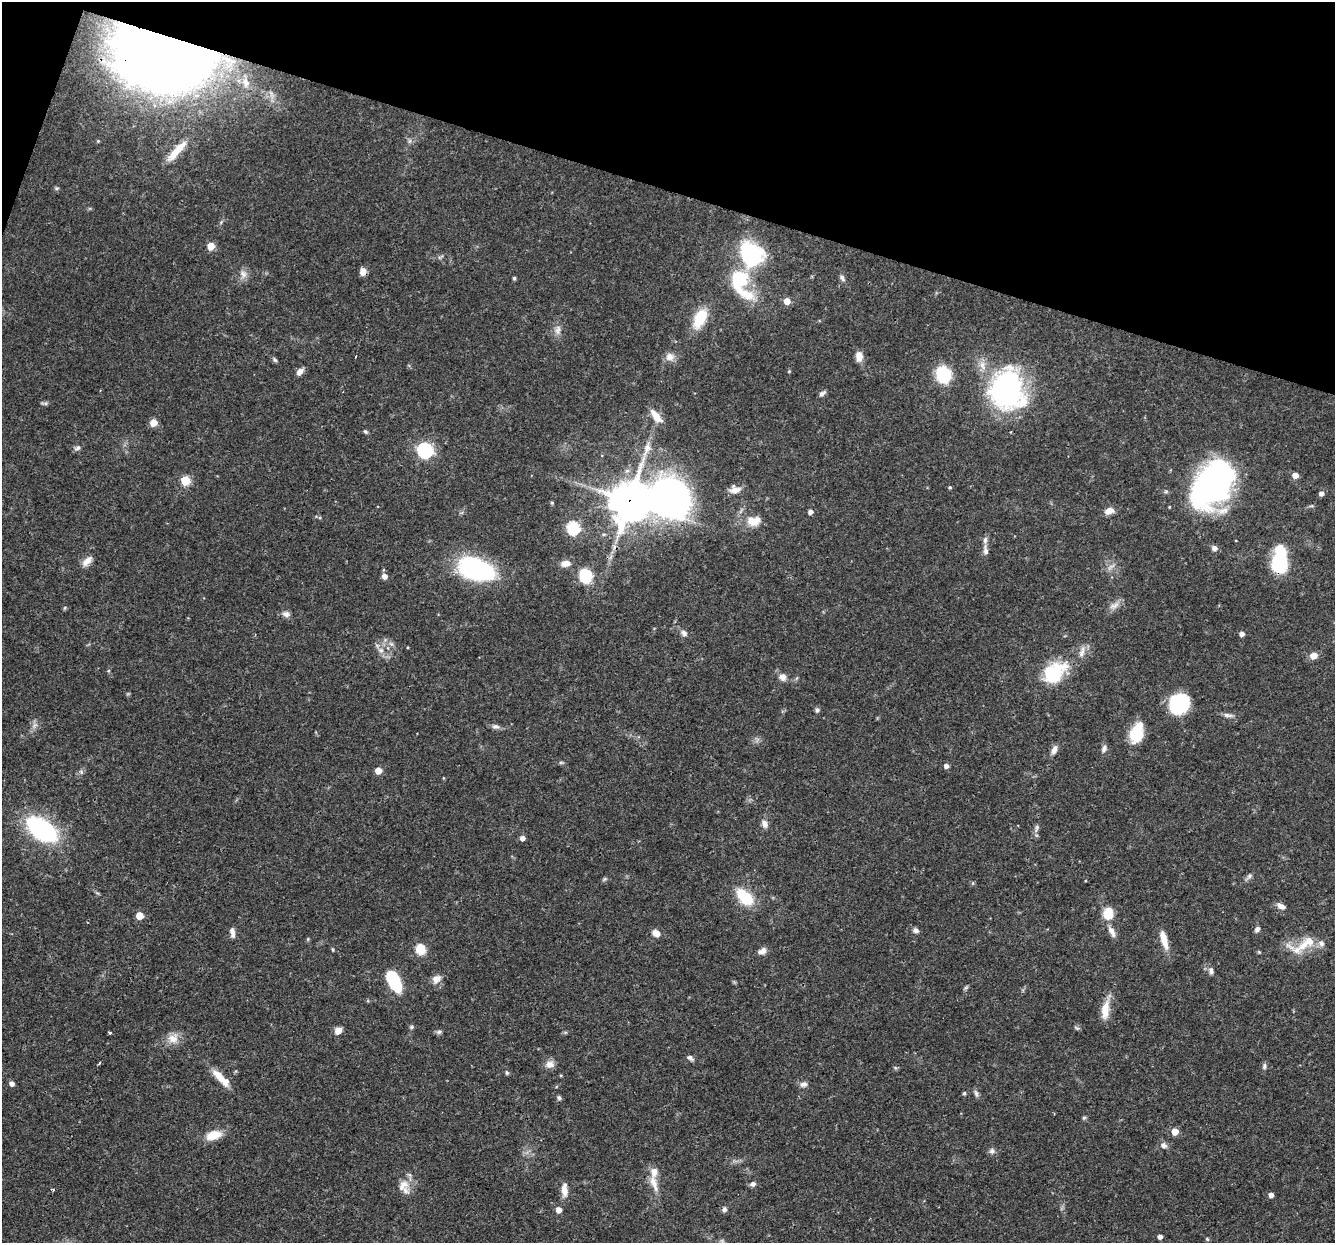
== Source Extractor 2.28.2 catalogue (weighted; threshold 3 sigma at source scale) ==
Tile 2 of 4 x 4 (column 2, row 1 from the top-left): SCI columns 1335-2667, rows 3982-5222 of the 5355 x 5411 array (HDU 1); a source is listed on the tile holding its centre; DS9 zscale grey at full resolution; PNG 1337 x 1245 px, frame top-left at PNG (2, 2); no overlay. Shown black and unused: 16% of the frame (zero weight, under 3 of 4 exposures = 3% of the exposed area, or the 3 px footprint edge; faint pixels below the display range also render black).
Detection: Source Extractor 2.28.2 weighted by HDU 2 'WHT'; one run over the whole footprint, this tile lists its part. Background 0.0577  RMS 0.0033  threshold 0.015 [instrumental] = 3 sigma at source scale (4.5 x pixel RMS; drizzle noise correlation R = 1.50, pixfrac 1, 0.05/0.05 arcsec/px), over >= 5 px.
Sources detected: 141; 1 too faint to see at this stretch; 2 inside a brighter object's white glare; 4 cosmic-ray / hot-pixel residue — not listed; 7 inside a brighter listed object's ellipse — not listed separately; the other 127 listed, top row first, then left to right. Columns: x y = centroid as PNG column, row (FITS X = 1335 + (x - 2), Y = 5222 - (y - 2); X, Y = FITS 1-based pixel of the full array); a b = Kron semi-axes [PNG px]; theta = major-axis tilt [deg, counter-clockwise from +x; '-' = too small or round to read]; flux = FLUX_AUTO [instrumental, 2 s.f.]
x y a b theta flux
165 51 65 43 -14 610
246 82 11 6 -77 1.3
176 151 36 8 48 6.1
211 246 5 5 - 7.4
752 256 14 12 -59 50
363 272 8 6 88 2.1
243 274 10 8 -50 1.8
514 278 4 3 - 0.6
739 278 26 20 -39 14
842 278 9 5 -52 0.94
787 301 5 5 - 3.6
700 318 19 10 65 11
558 330 13 7 76 1.7
859 356 12 8 -84 2.6
670 357 12 10 -11 2.2
275 360 8 4 -54 0.59
789 371 4 3 - 0.29
300 372 9 6 51 1.7
943 375 18 16 -68 13
1007 390 33 28 88 87
822 393 8 4 34 0.92
656 416 17 8 -51 3.7
153 423 5 5 - 7.1
365 431 6 4 -36 0.55
1011 432 3 2 - 0.26
77 448 9 5 35 0.94
647 448 19 9 69 3.3
425 450 7 6 - 74
1295 475 5 5 - 2.5
185 480 5 5 - 15
1210 484 43 29 66 92
950 487 5 4 - 0.4
735 490 14 11 2 2.7
1321 493 5 5 - 1.4
671 498 47 39 -9 140
630 500 12 12 - 800
552 503 5 3 - 0.34
1109 511 10 7 26 2.9
810 512 5 4 - 1.3
320 517 5 3 - 0.34
752 521 17 11 -43 4.6
573 528 6 6 - 35
1214 548 7 6 - 1.4
985 551 12 6 -82 1.4
87 561 16 8 45 2.3
1280 561 22 12 85 32
566 563 11 8 11 2.3
475 569 33 18 -17 54
385 576 5 5 - 2
586 576 11 10 - 13
1114 606 16 7 24 2
64 608 6 3 70 0.36
286 614 9 7 -9 1.4
684 633 9 6 -55 1.3
1242 634 4 4 - 1.5
381 650 8 6 -20 1.3
1082 652 16 6 73 2
1314 656 8 6 25 2.7
108 671 5 3 - 0.41
1054 673 30 21 37 17
782 677 11 9 -41 1.9
1178 704 18 16 46 24
817 710 6 5 - 0.75
1228 715 15 5 -10 1.2
496 726 10 6 -10 1.2
1137 733 21 12 71 9.9
1104 748 10 6 65 1.1
1054 750 11 6 73 1.8
946 766 4 4 - 1.5
378 771 5 5 - 4.7
444 778 4 3 - 0.24
765 824 10 7 -71 1.7
1036 828 13 4 84 0.99
41 829 28 14 -35 51
522 838 5 5 - 1.7
1249 876 7 5 47 0.84
604 879 7 4 53 0.48
745 897 16 9 -44 14
1281 906 11 6 -25 1.7
1108 913 12 10 90 6.6
139 916 5 5 - 5.9
1257 929 6 5 - 1.1
916 930 6 5 - 1.2
1112 931 17 7 -61 2.1
232 932 12 5 -84 1.5
656 933 7 6 - 2.9
1164 939 24 8 -74 4.3
1321 943 9 8 - 1.4
1303 945 21 11 40 6.1
420 949 13 11 -68 4.8
762 951 10 7 25 1.7
1259 952 6 4 -19 0.34
1211 971 10 5 -89 0.9
436 979 13 10 38 2.3
394 981 18 9 -63 19
1105 1010 24 9 83 5.2
412 1027 6 4 28 0.55
1076 1028 8 4 -30 0.5
338 1031 8 7 - 2.2
439 1032 8 5 10 0.76
110 1033 3 3 - 1.1
173 1039 15 13 3 3.4
690 1058 9 5 -34 0.99
550 1064 11 9 11 2.1
1264 1066 9 5 83 0.8
507 1073 6 5 - 0.49
219 1076 23 9 -50 4.7
12 1083 5 5 - 1.5
804 1084 10 7 7 1.3
964 1093 5 4 - 0.48
976 1093 8 5 -73 0.88
559 1098 6 5 - 0.7
1084 1118 6 5 - 0.48
1175 1131 5 5 - 5.1
214 1135 18 10 17 5.5
1164 1145 9 7 -30 1.2
992 1151 8 7 - 0.93
654 1184 27 8 -71 3.9
753 1184 7 6 - 1
403 1185 19 13 43 3.9
53 1190 3 3 - 5.7
564 1190 17 7 -89 2.8
1271 1195 4 4 - 1.7
724 1209 7 6 - 0.88
559 1210 5 5 - 2.6
1160 1237 4 4 - 1.4
1207 1239 6 4 -46 0.4
Overlapping masked pixels (flux is a lower limit): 5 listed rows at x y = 165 51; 363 272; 671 498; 630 500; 1280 561